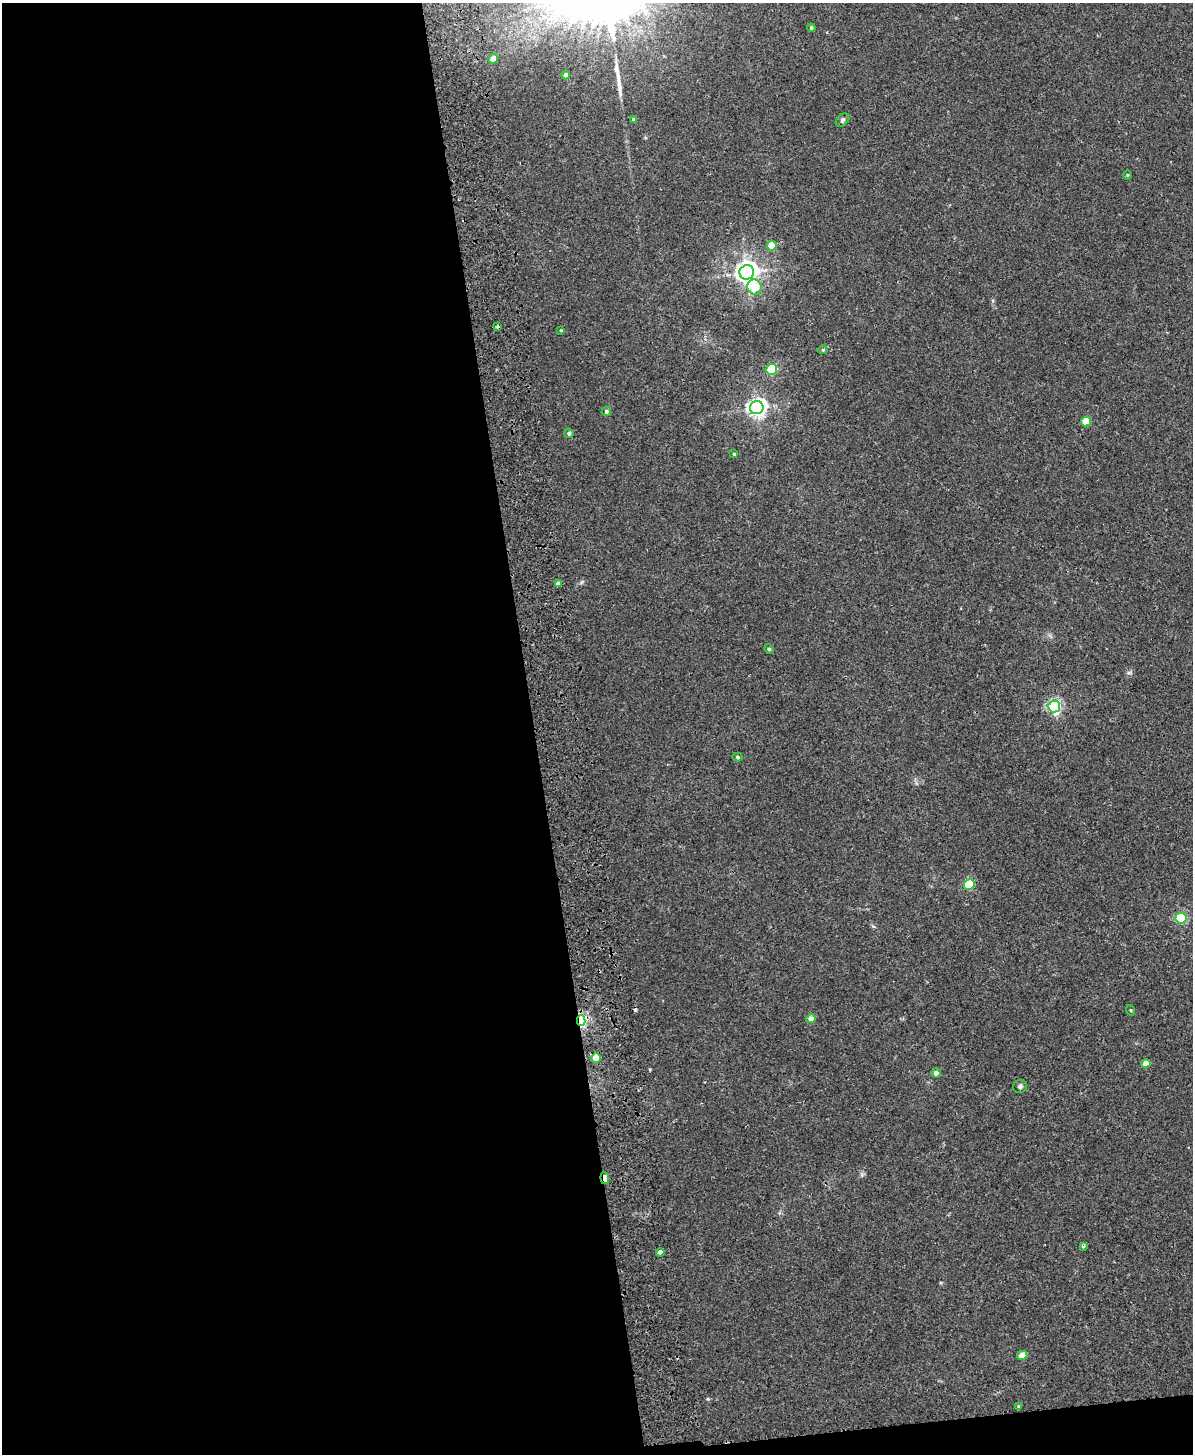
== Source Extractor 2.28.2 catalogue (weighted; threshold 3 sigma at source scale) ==
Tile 9 of 4 x 3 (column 1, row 3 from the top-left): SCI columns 57-1247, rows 151-1602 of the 4878 x 4763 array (HDU 1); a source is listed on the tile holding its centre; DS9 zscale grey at full resolution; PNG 1195 x 1456 px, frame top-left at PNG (2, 3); each listed source drawn as its Kron ellipse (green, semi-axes under 4 px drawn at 4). Shown black and unused: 46% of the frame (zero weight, under 2 of 3 exposures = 3% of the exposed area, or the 3 px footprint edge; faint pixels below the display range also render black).
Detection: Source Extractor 2.28.2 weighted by HDU 2 'WHT'; one run over the whole footprint, this tile lists its part. Background 0.0218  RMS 0.0061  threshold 0.0276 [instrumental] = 3 sigma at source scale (4.5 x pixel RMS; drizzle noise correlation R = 1.50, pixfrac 1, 0.05/0.05 arcsec/px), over >= 5 px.
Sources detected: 38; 1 cosmic-ray / hot-pixel residue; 1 long thin detection or spike segment (spike, bleed or trail) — neither listed nor drawn; the other 36 listed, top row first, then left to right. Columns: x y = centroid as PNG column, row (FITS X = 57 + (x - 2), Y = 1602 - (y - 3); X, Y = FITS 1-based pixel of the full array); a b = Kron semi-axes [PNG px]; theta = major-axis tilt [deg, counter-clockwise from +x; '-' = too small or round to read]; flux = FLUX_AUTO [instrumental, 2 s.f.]
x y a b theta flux
811 28 4 4 - 0.93
493 59 5 4 - 5.3
566 75 4 4 - 2.6
634 119 4 4 - 1.6
842 120 8 5 43 1.1
1127 175 4 3 - 0.57
772 246 5 5 - 15
747 272 7 7 - 470
755 287 8 7 - 15
497 326 3 3 - 0.94
561 330 4 3 - 0.51
823 350 4 4 - 0.7
772 369 5 5 - 47
757 408 7 6 - 260
606 411 5 4 - 1.3
1086 421 5 5 - 17
569 433 4 4 - 1.6
734 454 3 3 - 0.85
558 584 4 4 - 4.6
769 649 5 4 - 0.65
1054 706 6 6 - 110
737 757 5 4 - 0.92
969 884 5 5 - 38
1181 918 5 5 - 59
1130 1010 5 3 - 0.61
811 1019 4 4 - 5
581 1021 5 4 - 100
596 1058 5 4 - 12
1146 1064 4 4 - 6.6
936 1073 5 4 - 2.6
1020 1086 7 6 - 1.3
605 1178 6 4 -85 13
1083 1246 4 3 - 1.1
660 1252 4 4 - 3.7
1022 1355 5 4 - 9.8
1019 1407 4 3 - 1.1
Overlapping masked pixels (flux is a lower limit): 2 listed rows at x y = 581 1021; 605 1178